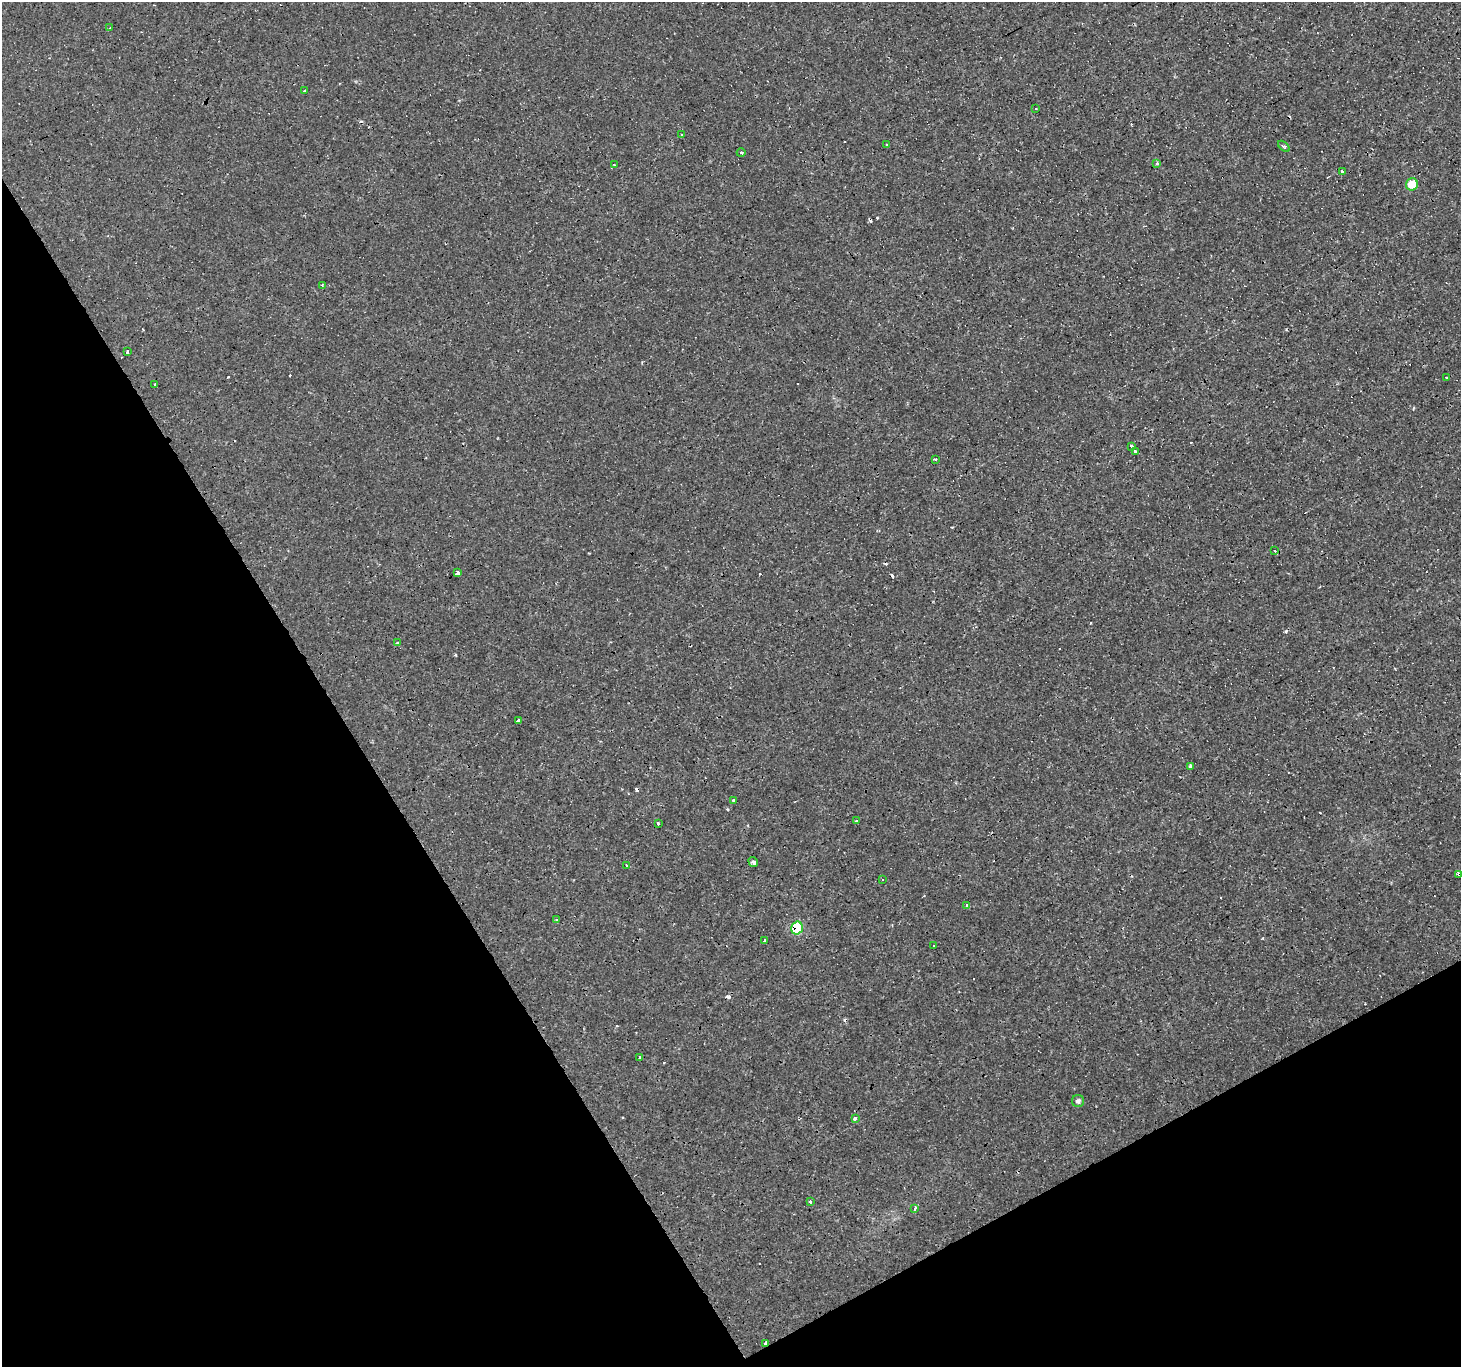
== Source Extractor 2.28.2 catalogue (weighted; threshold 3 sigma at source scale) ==
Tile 14 of 4 x 4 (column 2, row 4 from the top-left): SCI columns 1460-2918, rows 107-1471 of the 5836 x 5734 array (HDU 1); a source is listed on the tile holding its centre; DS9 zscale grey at full resolution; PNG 1463 x 1369 px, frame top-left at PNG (2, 2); each listed source drawn as its Kron ellipse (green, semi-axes under 4 px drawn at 4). Shown black and unused: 30% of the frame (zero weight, under 3 of 4 exposures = <1% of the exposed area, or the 3 px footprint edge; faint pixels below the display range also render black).
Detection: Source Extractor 2.28.2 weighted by HDU 2 'WHT'; one run over the whole footprint, this tile lists its part. Background 0.00119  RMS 9.0e-04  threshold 0.00407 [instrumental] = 3 sigma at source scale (4.5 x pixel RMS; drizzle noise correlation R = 1.50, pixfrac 1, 0.0396/0.0396 arcsec/px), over >= 5 px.
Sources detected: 66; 25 cosmic-ray / hot-pixel residue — neither listed nor drawn; the other 41 listed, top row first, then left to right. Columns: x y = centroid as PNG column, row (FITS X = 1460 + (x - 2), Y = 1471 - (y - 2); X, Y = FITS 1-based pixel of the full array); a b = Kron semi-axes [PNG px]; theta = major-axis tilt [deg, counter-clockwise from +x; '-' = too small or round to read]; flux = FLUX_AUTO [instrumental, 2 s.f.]
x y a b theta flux
110 28 3 3 - 0.2
305 91 3 2 - 0.33
1036 109 3 3 - 1.2
682 134 3 3 - 0.19
887 145 3 3 - 0.3
1284 146 7 4 -42 0.19
741 153 4 3 - 0.082
1157 163 3 3 - 0.26
614 165 3 3 - 0.38
1342 171 3 3 - 0.44
1412 184 6 6 - 2.2
322 285 3 3 - 0.089
127 352 3 3 - 3.9
1447 377 3 3 - 0.13
155 384 3 3 - 2
1131 447 3 3 - 2.2
1135 451 4 3 - 0.55
935 459 3 3 - 0.45
1275 551 3 3 - 0.37
458 573 3 3 - 8.2
397 642 3 3 - 0.61
519 721 4 3 - 2.2
1190 766 3 3 - 0.35
734 800 3 3 - 0.17
857 820 3 3 - 0.81
658 824 3 3 - 0.81
753 862 5 4 - 0.58
626 866 3 3 - 0.68
1459 874 3 3 - 2.1
882 880 3 2 - 0.1
967 905 3 3 - 0.39
557 920 3 3 - 3.6
797 928 6 5 - 4.9
765 940 3 3 - 0.46
934 945 3 3 - 0.16
640 1057 3 3 - 0.23
1078 1101 6 6 - 0.25
855 1118 3 3 - 2.7
810 1202 4 2 - 0.093
915 1208 3 3 - 4.3
766 1344 3 3 - 1.1
Overlapping masked pixels (flux is a lower limit): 3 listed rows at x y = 1459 874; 797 928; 766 1344
Isophote crosses this tile's border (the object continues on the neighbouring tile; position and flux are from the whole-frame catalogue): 1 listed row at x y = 1459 874